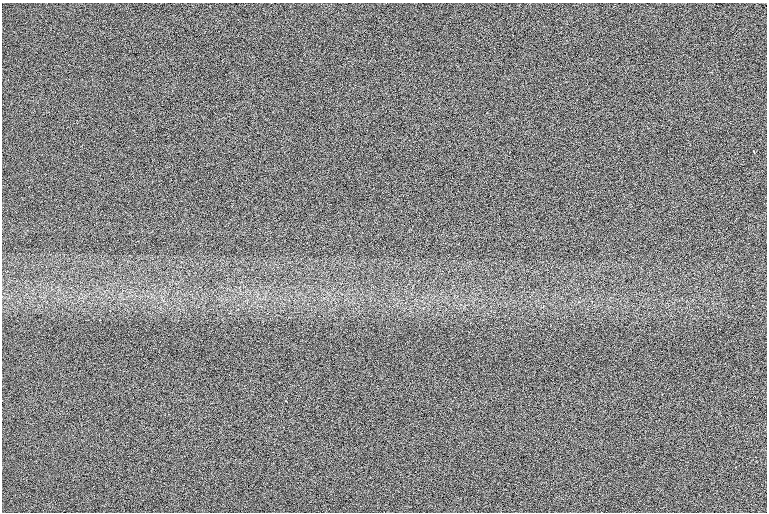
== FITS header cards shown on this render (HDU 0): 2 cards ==
NAXIS1  =                 1530 /
NAXIS2  =                 1020 /

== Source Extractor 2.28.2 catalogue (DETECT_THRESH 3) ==
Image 1530 x 1020 px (HDU 0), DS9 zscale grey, zoomed out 1/2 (1 PNG px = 2 x 2 image px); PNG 769 x 514 px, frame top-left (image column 2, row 1019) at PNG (2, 3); no overlay
Background 100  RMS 17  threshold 51.4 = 3 sigma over >= 5 px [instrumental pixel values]
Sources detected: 4; all 4 listed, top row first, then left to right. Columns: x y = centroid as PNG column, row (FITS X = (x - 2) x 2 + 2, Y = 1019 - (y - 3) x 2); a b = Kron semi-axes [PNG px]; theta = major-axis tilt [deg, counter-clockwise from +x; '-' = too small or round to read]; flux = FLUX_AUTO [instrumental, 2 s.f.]
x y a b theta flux
393 49 2 1 - 1500
754 153 4 1 - 5800
286 401 3 1 - 2400
299 417 2 1 - 650